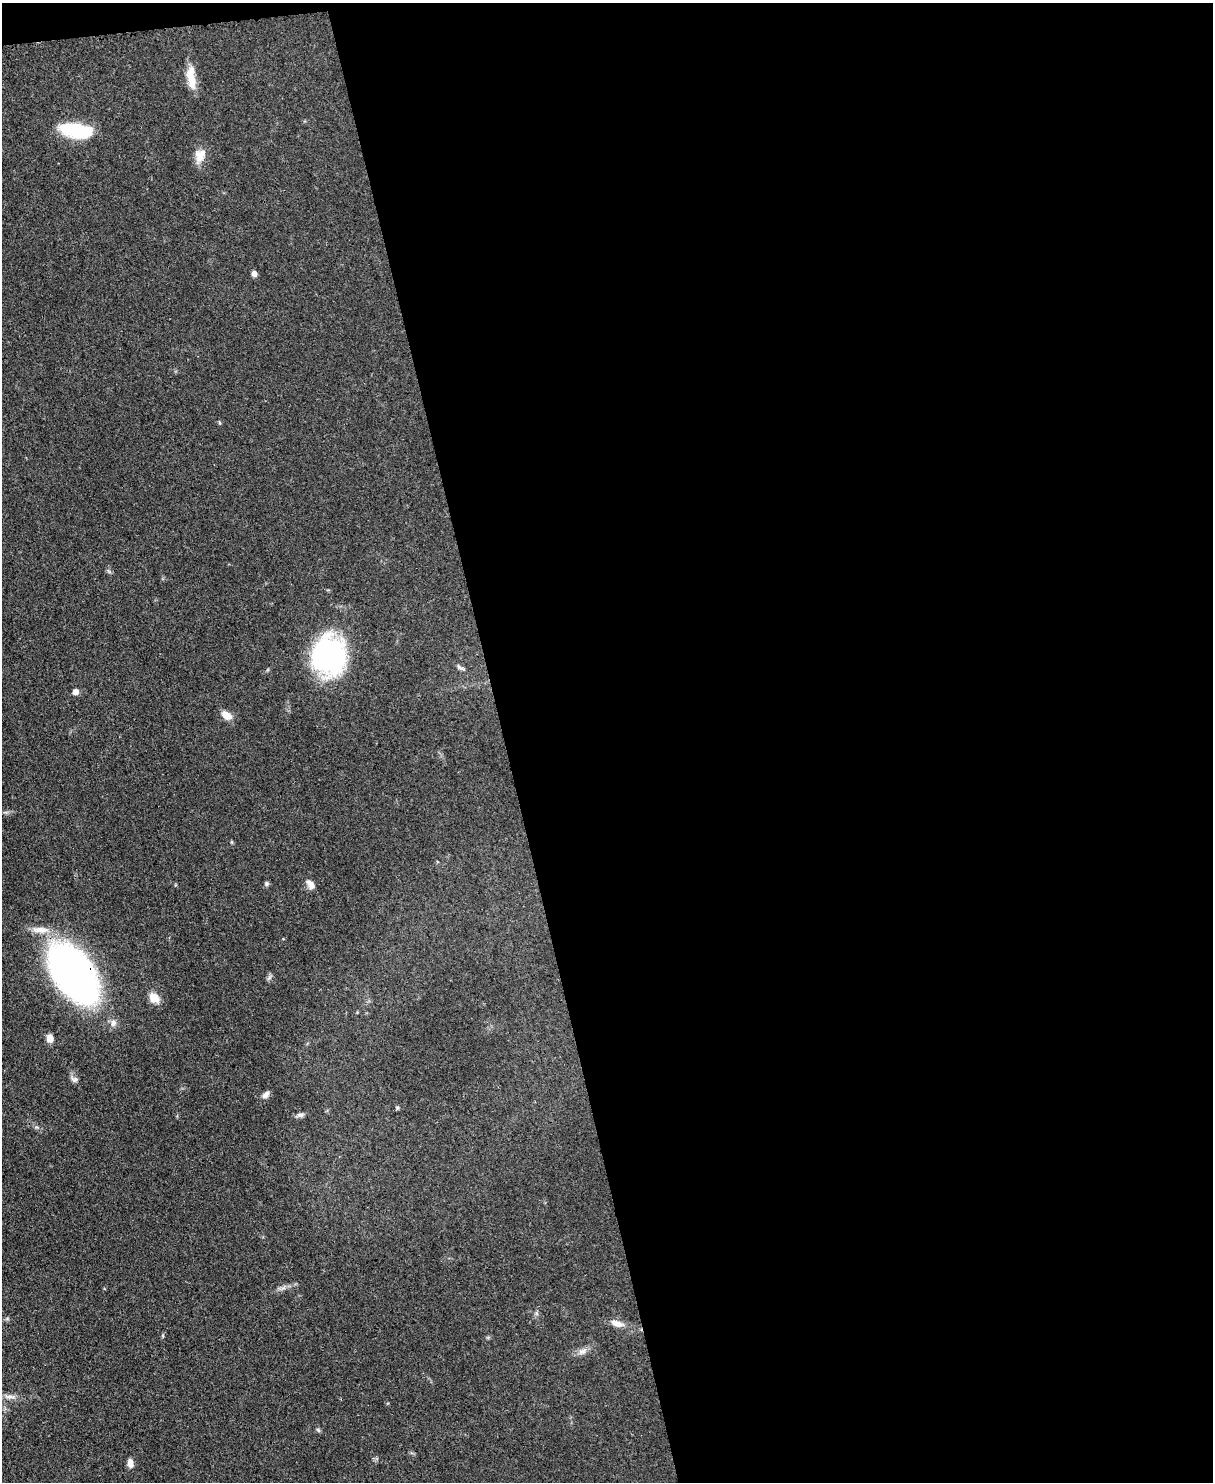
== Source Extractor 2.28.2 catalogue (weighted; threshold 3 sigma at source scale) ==
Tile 4 of 4 x 3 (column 4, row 1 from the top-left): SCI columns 3711-4921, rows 3177-4656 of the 5000 x 4982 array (HDU 1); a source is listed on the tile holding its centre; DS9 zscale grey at full resolution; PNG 1215 x 1484 px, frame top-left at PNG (2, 3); no overlay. Shown black and unused: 59% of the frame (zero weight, under 3 of 4 exposures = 9% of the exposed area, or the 3 px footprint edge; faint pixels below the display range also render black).
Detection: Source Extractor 2.28.2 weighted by HDU 2 'WHT'; one run over the whole footprint, this tile lists its part. Background 0.0551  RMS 0.004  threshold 0.0179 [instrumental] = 3 sigma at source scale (4.5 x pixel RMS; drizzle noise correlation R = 1.50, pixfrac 1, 0.05/0.05 arcsec/px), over >= 5 px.
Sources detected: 27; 1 inside a brighter listed object's ellipse — not listed separately; the other 26 listed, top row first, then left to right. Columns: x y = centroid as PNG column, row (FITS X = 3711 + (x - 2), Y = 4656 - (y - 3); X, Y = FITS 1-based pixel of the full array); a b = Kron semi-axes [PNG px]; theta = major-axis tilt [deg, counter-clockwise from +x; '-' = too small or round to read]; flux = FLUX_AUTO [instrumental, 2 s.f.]
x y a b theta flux
191 77 29 9 -83 6.8
76 130 32 13 -8 25
199 156 19 12 -83 4.6
254 274 7 6 - 1.3
220 422 6 3 -71 0.39
329 656 43 35 88 58
460 668 14 5 -29 1.2
75 692 7 6 - 1.8
227 715 11 7 -36 4.3
266 883 6 5 - 0.79
312 886 12 8 -19 1.7
40 930 26 9 -3 5
73 974 46 25 -56 240
269 978 8 4 38 0.76
154 998 14 11 -48 4.4
113 1023 10 9 - 2
50 1038 9 7 -82 2.5
74 1079 10 7 -27 1.3
266 1094 10 6 46 1.7
397 1108 6 4 72 0.45
300 1115 10 6 7 1.1
617 1323 19 8 -16 3.3
582 1351 14 7 23 2.3
10 1397 22 4 0 2.3
318 1430 6 5 - 0.65
130 1463 10 6 -81 2.3
Overlapping masked pixels (flux is a lower limit): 1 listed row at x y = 73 974